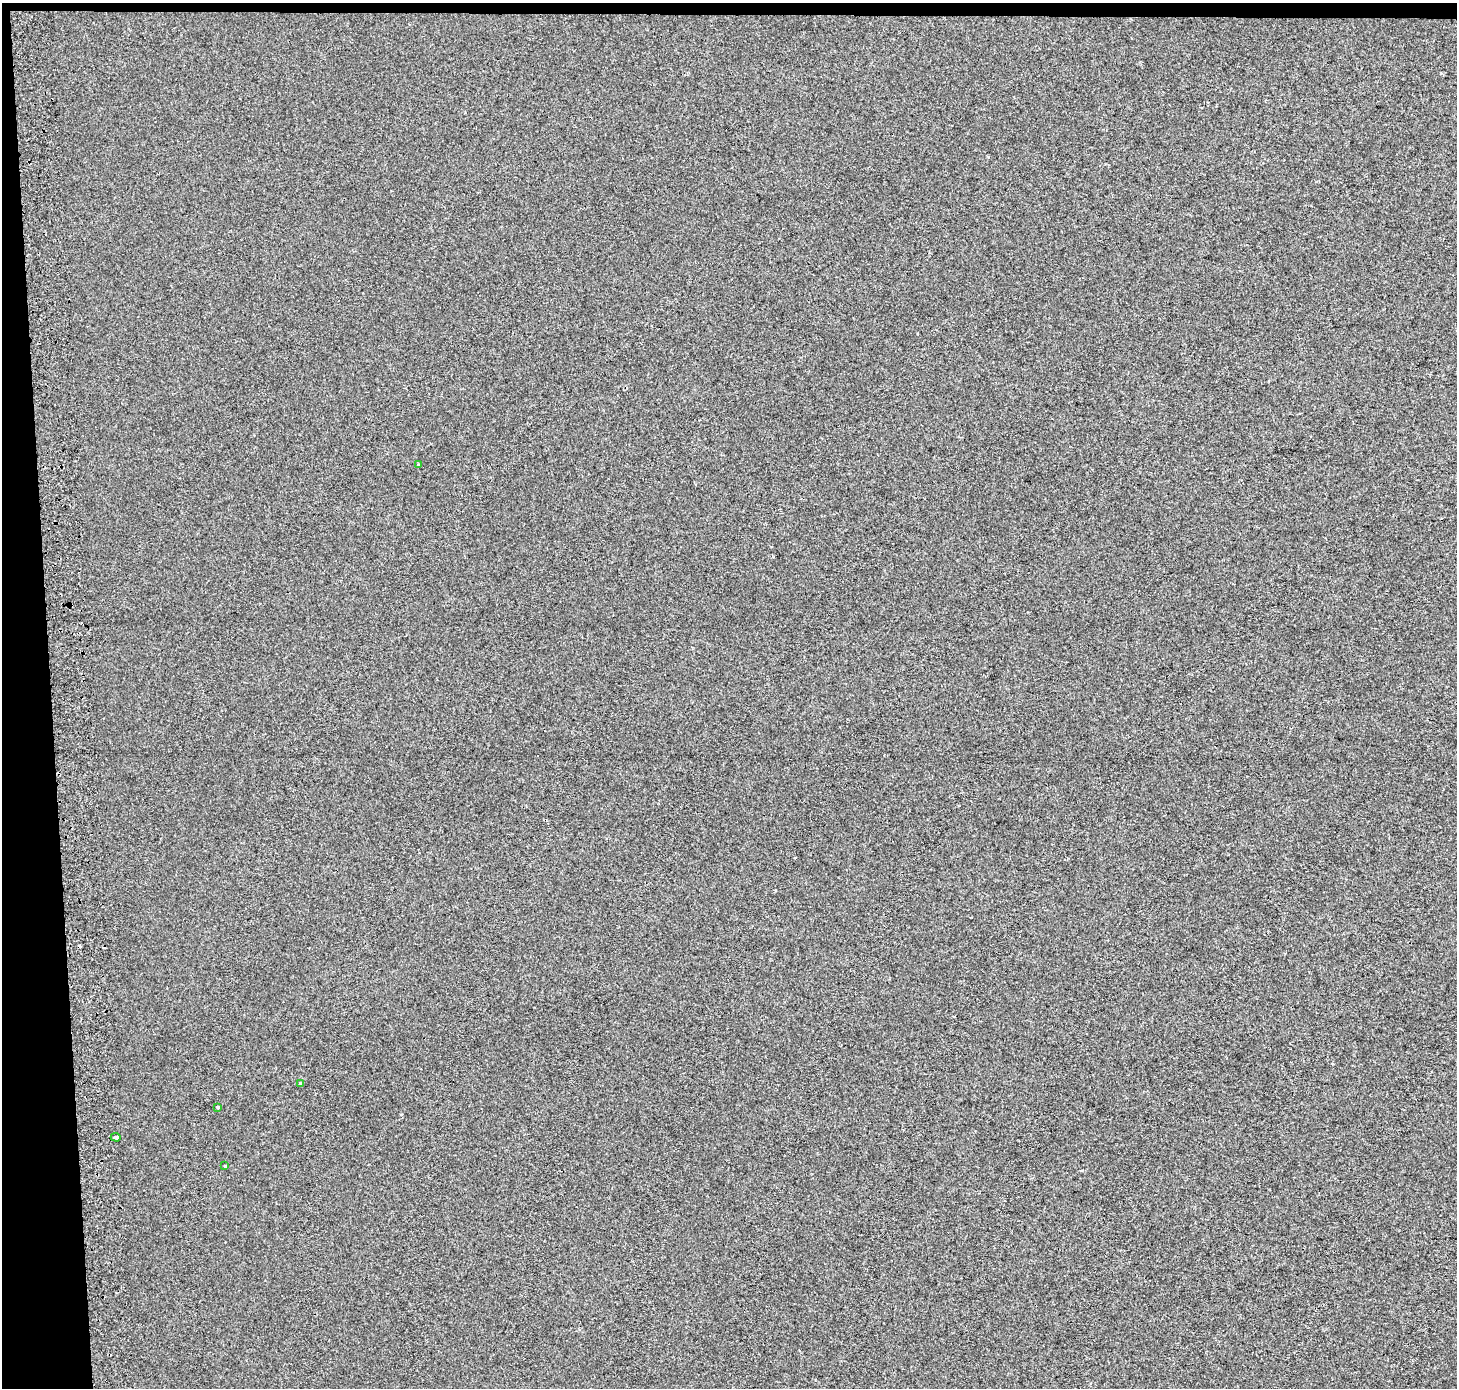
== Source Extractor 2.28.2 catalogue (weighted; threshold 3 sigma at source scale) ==
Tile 1 of 3 x 3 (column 1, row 1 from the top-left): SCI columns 73-1527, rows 2774-4159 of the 4510 x 4167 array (HDU 1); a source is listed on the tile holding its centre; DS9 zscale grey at full resolution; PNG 1459 x 1390 px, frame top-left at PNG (2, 3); each listed source drawn as its Kron ellipse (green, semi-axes under 4 px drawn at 4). Shown black and unused: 4% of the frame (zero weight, under 2 of 3 exposures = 2% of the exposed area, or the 3 px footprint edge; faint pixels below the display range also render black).
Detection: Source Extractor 2.28.2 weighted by HDU 2 'WHT'; one run over the whole footprint, this tile lists its part. Background 0.00625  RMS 0.0067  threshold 0.0303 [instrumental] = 3 sigma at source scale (4.5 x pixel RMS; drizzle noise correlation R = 1.50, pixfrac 1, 0.0396/0.0396 arcsec/px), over >= 5 px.
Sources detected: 8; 3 cosmic-ray / hot-pixel residue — neither listed nor drawn; the other 5 listed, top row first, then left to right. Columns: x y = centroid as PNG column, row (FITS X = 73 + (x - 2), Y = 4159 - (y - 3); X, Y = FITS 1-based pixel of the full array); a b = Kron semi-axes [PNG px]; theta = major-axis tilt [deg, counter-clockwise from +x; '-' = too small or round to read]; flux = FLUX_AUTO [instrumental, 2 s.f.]
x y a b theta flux
418 465 4 3 - 0.68
300 1083 3 2 - 0.82
218 1107 4 3 - 1.8
116 1137 5 3 - 4.9
225 1166 3 3 - 0.93